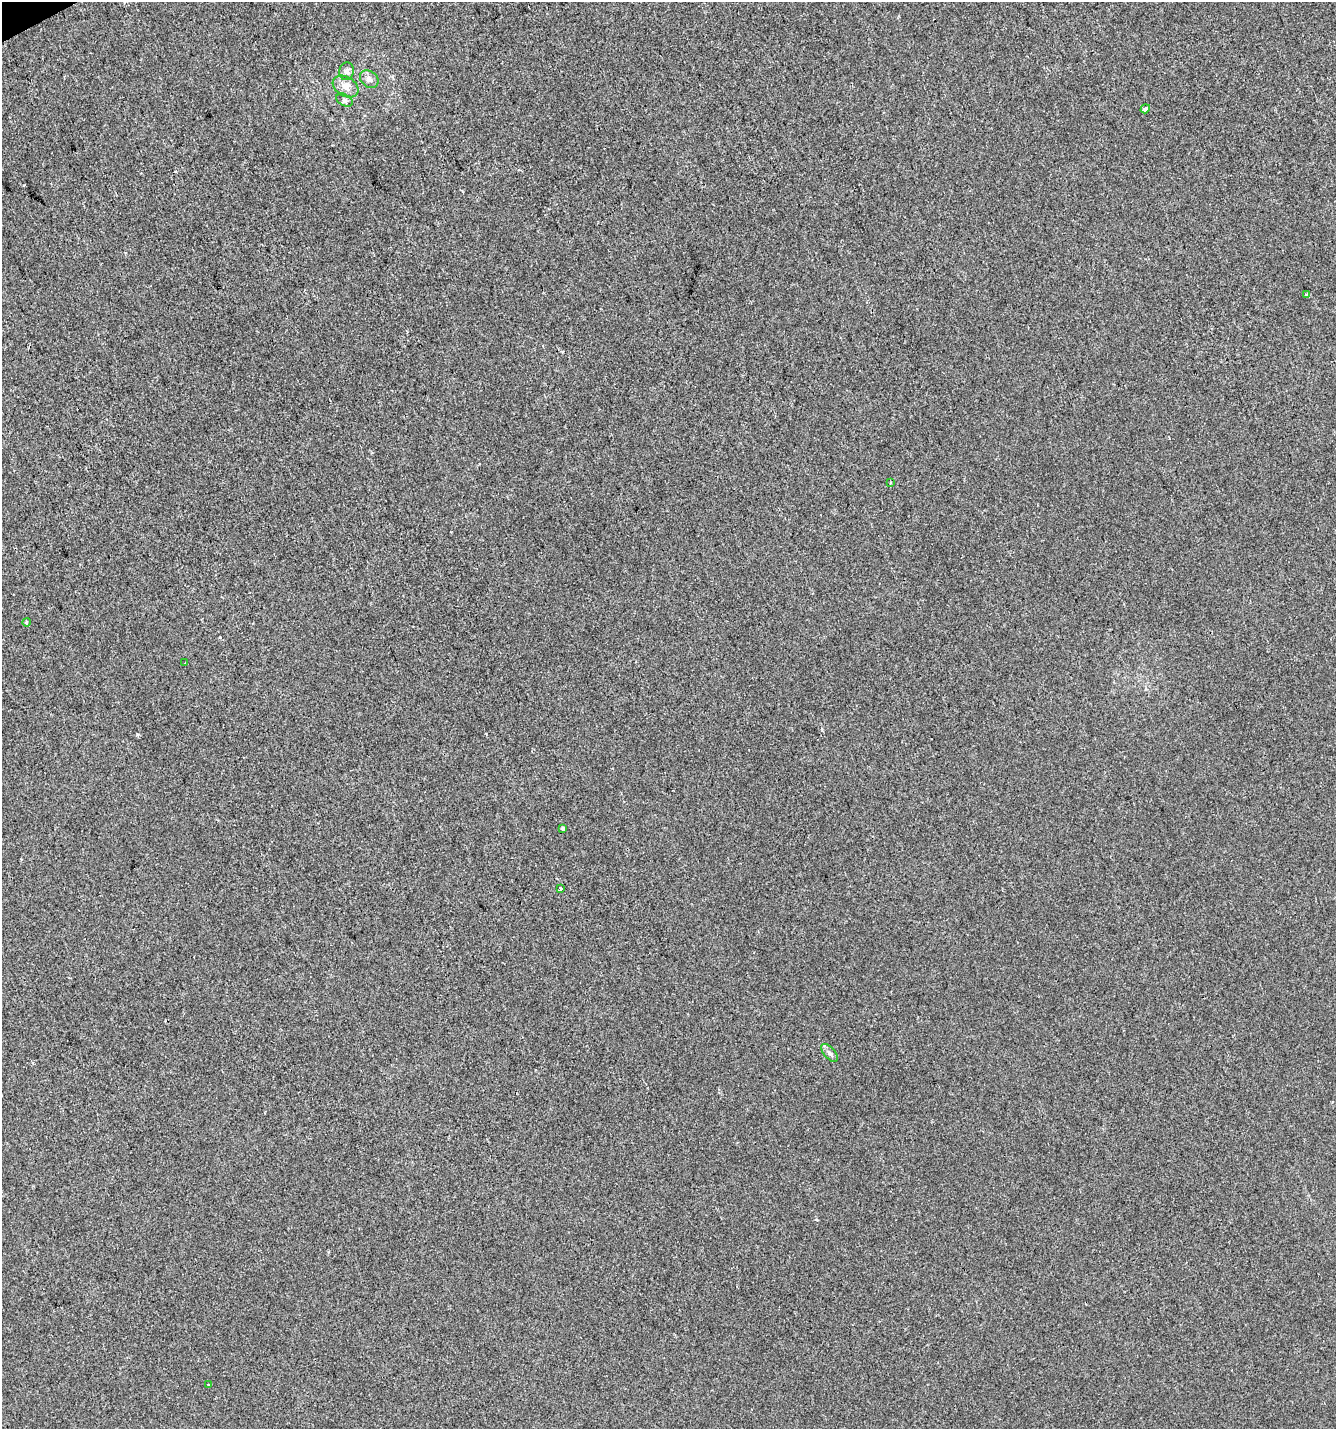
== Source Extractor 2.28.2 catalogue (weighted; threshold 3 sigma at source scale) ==
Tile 11 of 4 x 4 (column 3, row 3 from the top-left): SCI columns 2761-4094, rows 1429-2855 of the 5579 x 5708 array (HDU 1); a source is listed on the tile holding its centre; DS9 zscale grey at full resolution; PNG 1338 x 1431 px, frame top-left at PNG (2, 2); each listed source drawn as its Kron ellipse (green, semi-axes under 4 px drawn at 4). Shown black and unused: <1% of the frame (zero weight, under 2 of 3 exposures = <1% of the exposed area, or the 3 px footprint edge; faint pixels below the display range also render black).
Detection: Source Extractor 2.28.2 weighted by HDU 2 'WHT'; one run over the whole footprint, this tile lists its part. Background 9.99e-06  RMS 0.0042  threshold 0.0187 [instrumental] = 3 sigma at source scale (4.5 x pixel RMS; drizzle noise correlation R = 1.50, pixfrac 1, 0.0396/0.0396 arcsec/px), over >= 5 px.
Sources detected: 14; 1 cosmic-ray / hot-pixel residue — neither listed nor drawn; the other 13 listed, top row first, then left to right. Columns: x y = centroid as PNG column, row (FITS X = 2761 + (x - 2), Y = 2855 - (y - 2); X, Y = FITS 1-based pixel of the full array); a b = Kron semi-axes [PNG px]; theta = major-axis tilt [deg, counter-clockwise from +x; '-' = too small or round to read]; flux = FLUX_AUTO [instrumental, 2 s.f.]
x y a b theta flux
346 71 9 7 75 1.4
369 79 10 8 -40 2
346 86 14 9 -32 3.9
344 100 9 5 -28 1.1
1145 109 5 4 - 3
1307 294 3 3 - 2.2
891 482 3 2 - 0.53
26 622 4 3 - 0.67
185 663 3 2 - 0.39
563 829 4 3 - 1.4
561 889 4 3 - 1.3
829 1053 11 5 -48 1.4
209 1385 2 2 - 0.48
Unlisted compact peaks at least as high as the median listed source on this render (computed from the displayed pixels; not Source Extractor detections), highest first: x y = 137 734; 220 637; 816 1219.